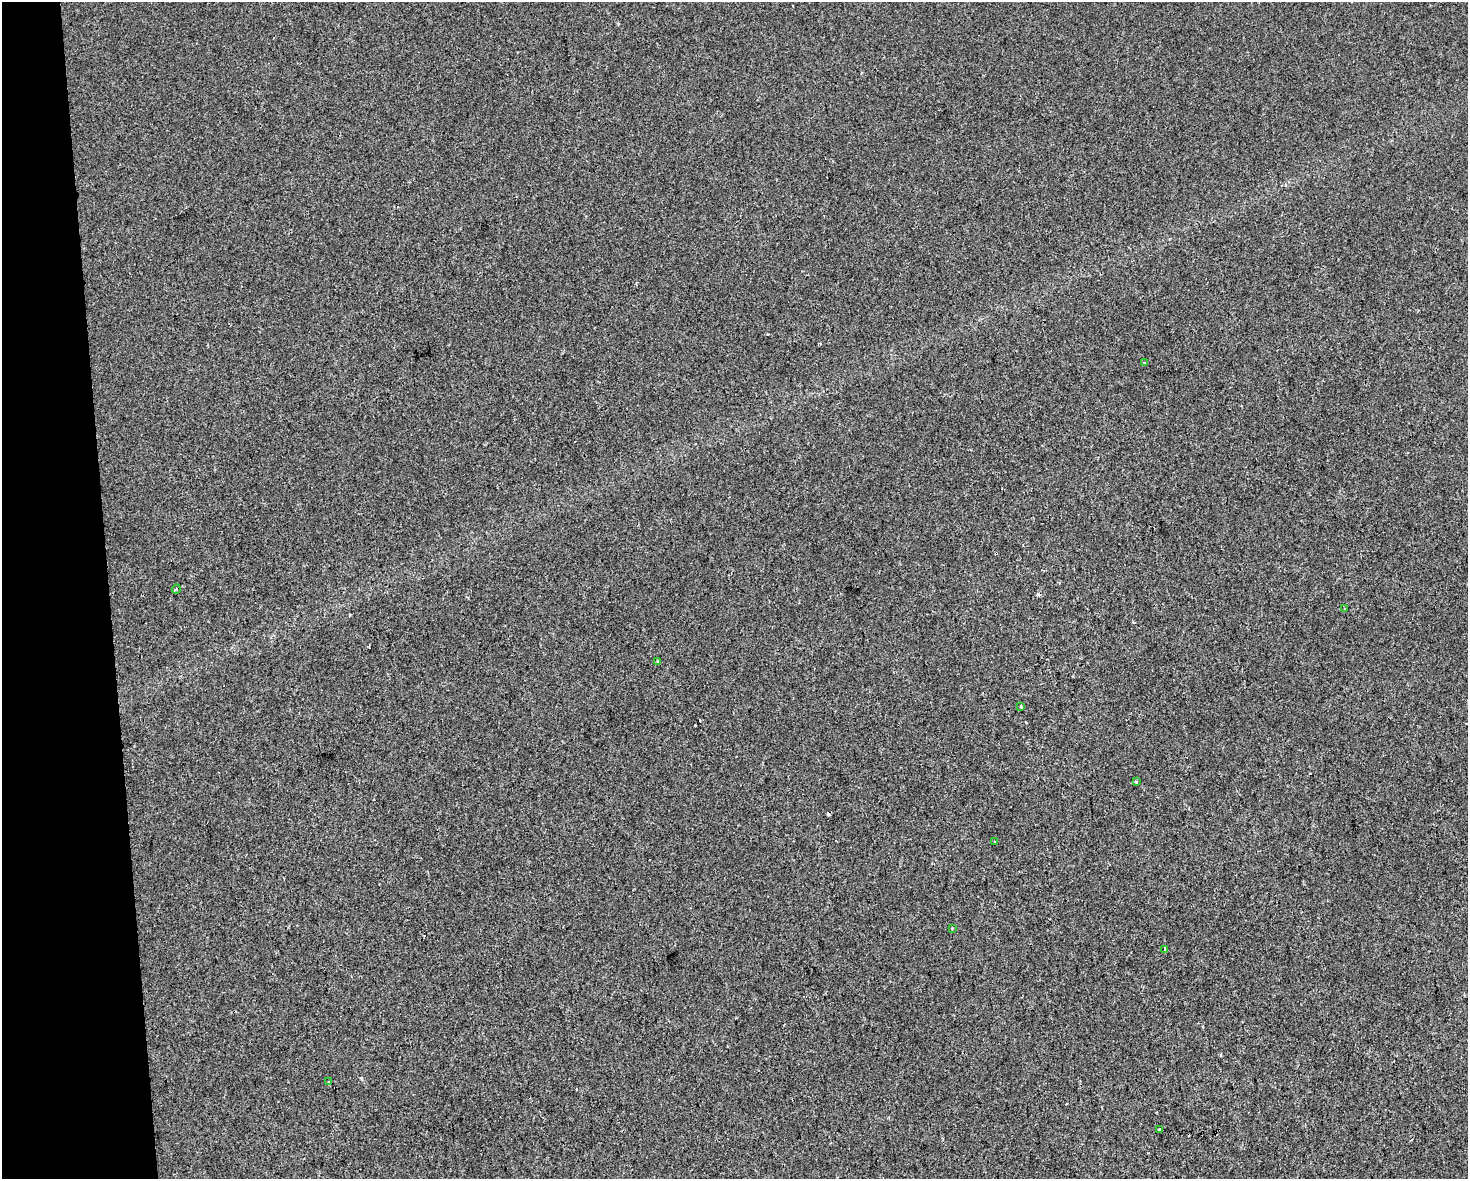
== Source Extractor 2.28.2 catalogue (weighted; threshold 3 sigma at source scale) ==
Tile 4 of 3 x 4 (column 1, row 2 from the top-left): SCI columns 17-1482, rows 2357-3533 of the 4473 x 4711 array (HDU 1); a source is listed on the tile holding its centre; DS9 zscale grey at full resolution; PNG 1470 x 1181 px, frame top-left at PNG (2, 2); each listed source drawn as its Kron ellipse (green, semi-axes under 4 px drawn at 4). Shown black and unused: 7% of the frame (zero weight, under 2 of 3 exposures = <1% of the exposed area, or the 3 px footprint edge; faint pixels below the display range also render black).
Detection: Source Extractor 2.28.2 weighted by HDU 2 'WHT'; one run over the whole footprint, this tile lists its part. Background -6.59e-04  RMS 0.0042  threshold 0.0191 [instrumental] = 3 sigma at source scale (4.5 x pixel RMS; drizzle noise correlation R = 1.50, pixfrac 1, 0.0396/0.0396 arcsec/px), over >= 5 px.
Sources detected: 15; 4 cosmic-ray / hot-pixel residue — neither listed nor drawn; the other 11 listed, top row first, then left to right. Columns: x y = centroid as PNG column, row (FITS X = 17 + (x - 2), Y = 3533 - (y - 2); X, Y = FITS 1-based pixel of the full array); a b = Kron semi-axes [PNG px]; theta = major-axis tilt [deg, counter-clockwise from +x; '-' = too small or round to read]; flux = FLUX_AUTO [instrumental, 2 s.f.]
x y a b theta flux
1144 363 3 3 - 0.49
176 589 4 2 - 0.46
1345 609 3 2 - 1.2
657 661 4 2 - 0.33
1021 706 3 2 - 0.53
1136 781 3 3 - 0.98
994 842 3 2 - 0.3
952 928 3 3 - 0.55
1164 949 3 2 - 0.59
329 1082 3 3 - 0.66
1160 1130 4 3 - 7